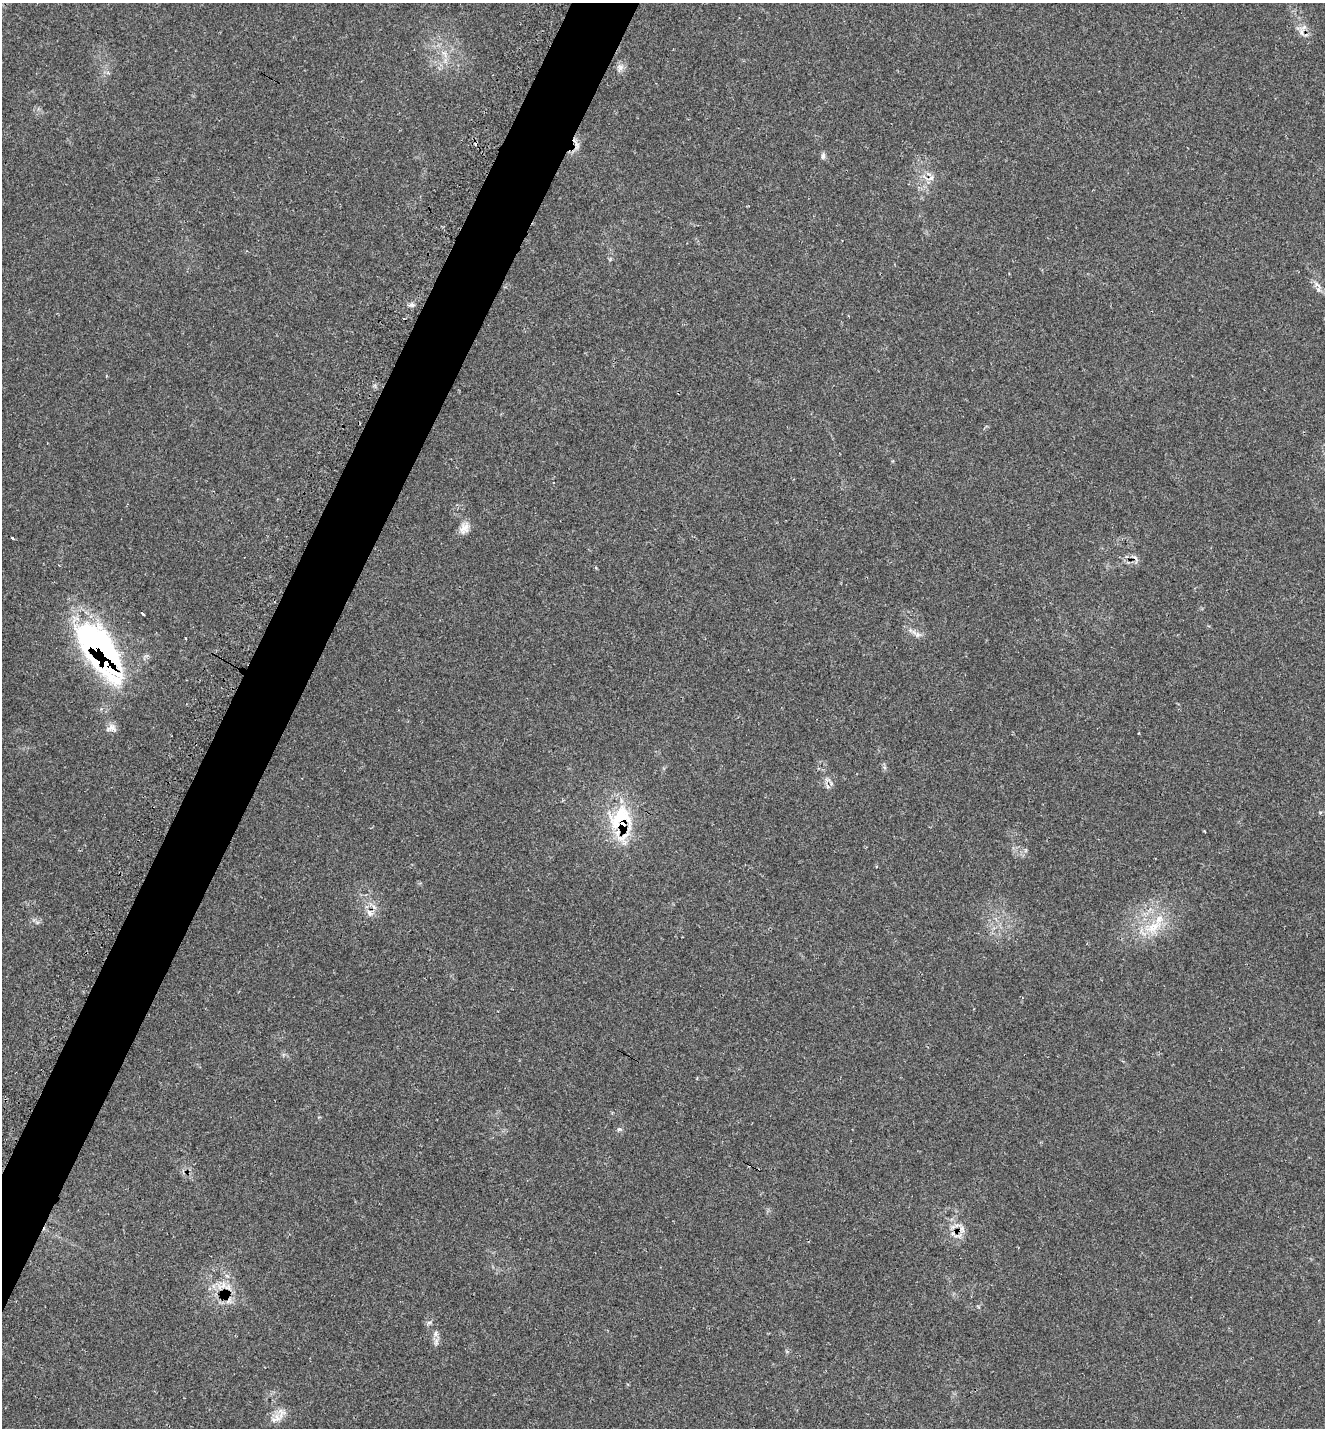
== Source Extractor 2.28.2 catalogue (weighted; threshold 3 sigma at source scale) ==
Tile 7 of 4 x 4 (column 3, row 2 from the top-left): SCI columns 3039-4361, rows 2901-4326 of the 5847 x 5836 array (HDU 1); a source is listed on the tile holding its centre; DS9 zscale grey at full resolution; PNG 1327 x 1430 px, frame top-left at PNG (2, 3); no overlay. Shown black and unused: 4% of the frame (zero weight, under 2 of 3 exposures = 3% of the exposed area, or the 3 px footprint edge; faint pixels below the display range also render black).
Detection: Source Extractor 2.28.2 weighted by HDU 2 'WHT'; one run over the whole footprint, this tile lists its part. Background 0.0577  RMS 0.0057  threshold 0.0259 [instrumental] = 3 sigma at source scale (4.5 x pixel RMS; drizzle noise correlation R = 1.50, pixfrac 1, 0.05/0.05 arcsec/px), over >= 5 px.
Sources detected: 31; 5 cosmic-ray / hot-pixel residue — not listed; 3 inside a brighter listed object's ellipse — not listed separately; the other 23 listed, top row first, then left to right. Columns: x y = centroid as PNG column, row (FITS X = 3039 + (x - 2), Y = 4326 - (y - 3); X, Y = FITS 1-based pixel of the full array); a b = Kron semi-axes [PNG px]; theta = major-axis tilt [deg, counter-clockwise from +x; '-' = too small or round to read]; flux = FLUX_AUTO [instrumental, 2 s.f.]
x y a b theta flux
1302 32 9 4 -71 1.7
444 54 13 4 -58 2.6
620 67 10 8 56 2.7
577 145 12 6 -88 2.9
823 156 9 5 78 1.6
1317 285 13 5 -32 2.5
412 305 7 4 -19 1.3
464 528 16 11 54 4.8
12 538 3 3 - 2.1
142 613 4 3 - 3.6
918 635 8 6 21 1.8
185 638 3 2 - 0.92
98 647 65 28 -55 160
111 727 12 9 -49 3.3
620 817 40 24 46 33
369 913 11 7 -62 3
1153 927 26 13 31 15
619 1129 7 5 19 1.1
962 1229 13 5 -70 2.5
957 1236 15 2 8 1.5
223 1285 10 6 72 3.4
436 1342 12 5 79 2.3
277 1418 13 6 -60 3.6
Overlapping masked pixels (flux is a lower limit): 5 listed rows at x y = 1302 32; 577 145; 98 647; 620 817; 369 913
Unlisted compact peaks at least as high as the median listed source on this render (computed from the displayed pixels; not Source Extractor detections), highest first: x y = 430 1322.